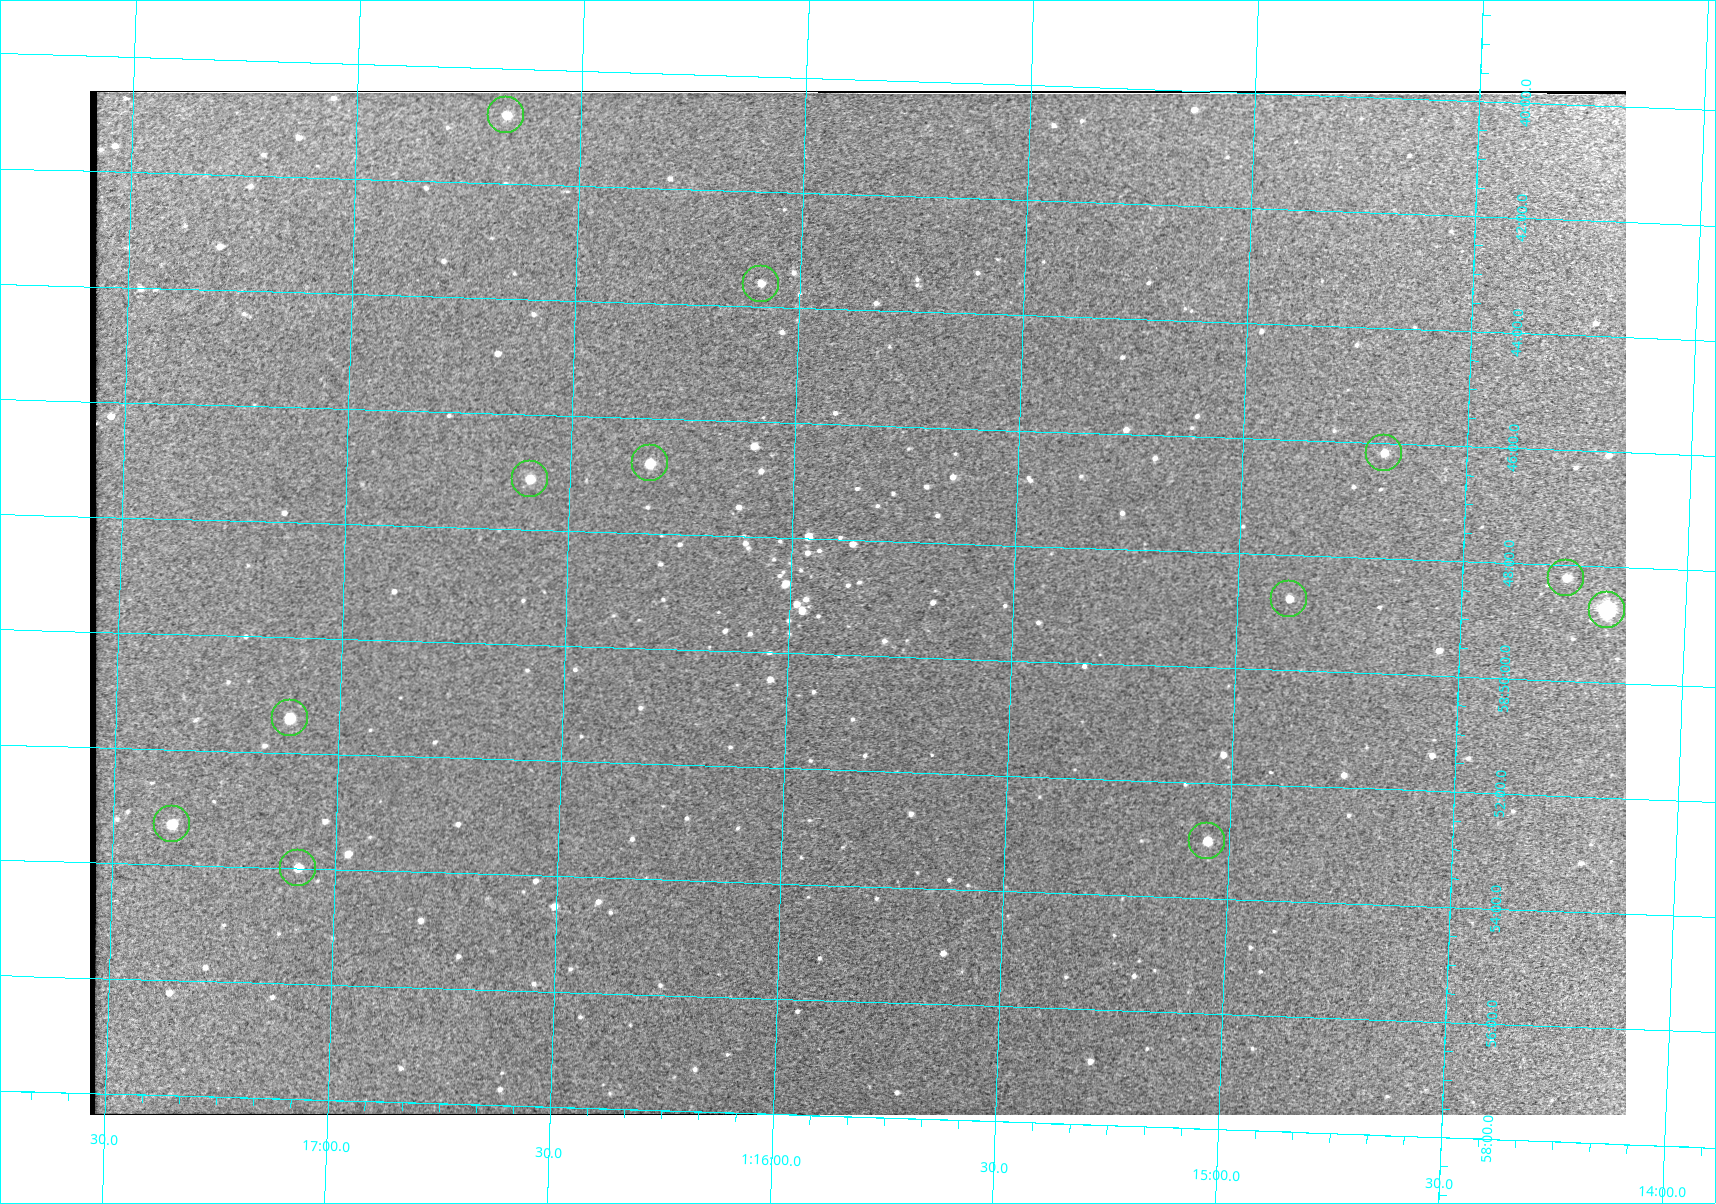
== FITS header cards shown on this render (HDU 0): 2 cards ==
NAXIS1  =                 1536 / length of data axis 1
NAXIS2  =                 1024 / length of data axis 2

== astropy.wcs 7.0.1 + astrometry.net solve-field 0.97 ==
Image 1536 x 1024 px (HDU 0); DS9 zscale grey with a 90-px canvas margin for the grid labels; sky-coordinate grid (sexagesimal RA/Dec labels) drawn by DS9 from the SOLVED WCS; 12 Tycho-2 reference stars matched to detected sources circled (green)
Header WCS: none
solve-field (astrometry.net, Tycho-2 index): SOLVED blind (the file carries no WCS)
Solved WCS: RA---TAN-SIP/DEC--TAN-SIP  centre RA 01:15:51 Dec +58:49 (18.96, +58.82 deg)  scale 1.04 arcsec/px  FOV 26.7' x 17.8'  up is +178 deg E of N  parity flipped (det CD > 0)
(file carries no celestial WCS; the grid is the blind solution)
Tycho-2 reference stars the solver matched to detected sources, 12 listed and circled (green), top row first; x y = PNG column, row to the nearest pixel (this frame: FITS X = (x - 90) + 1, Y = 1024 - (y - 94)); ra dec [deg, ICRS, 3 dp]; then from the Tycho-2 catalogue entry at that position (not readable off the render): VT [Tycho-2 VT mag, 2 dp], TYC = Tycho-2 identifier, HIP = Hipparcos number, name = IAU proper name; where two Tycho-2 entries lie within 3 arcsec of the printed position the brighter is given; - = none
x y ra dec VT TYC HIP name
506 118 19.167 +58.680 10.88 3681-952-1 - -
761 287 19.022 +58.727 11.07 3681-824-1 - -
1384 456 18.671 +58.769 10.95 3681-748-1 - -
650 466 19.081 +58.780 9.70 3681-286-1 - -
530 482 19.147 +58.785 10.27 3681-416-1 - -
1566 581 18.567 +58.803 10.57 3681-756-1 - -
1289 602 18.721 +58.813 10.92 3681-1085-1 - -
1607 613 18.544 +58.812 7.23 3681-929-1 5784 -
290 721 19.278 +58.857 9.64 3681-899-1 - -
172 827 19.342 +58.888 9.85 3681-1399-1 - -
1207 844 18.762 +58.883 10.40 3681-441-1 - -
298 871 19.270 +58.900 10.76 3681-1215-1 - -